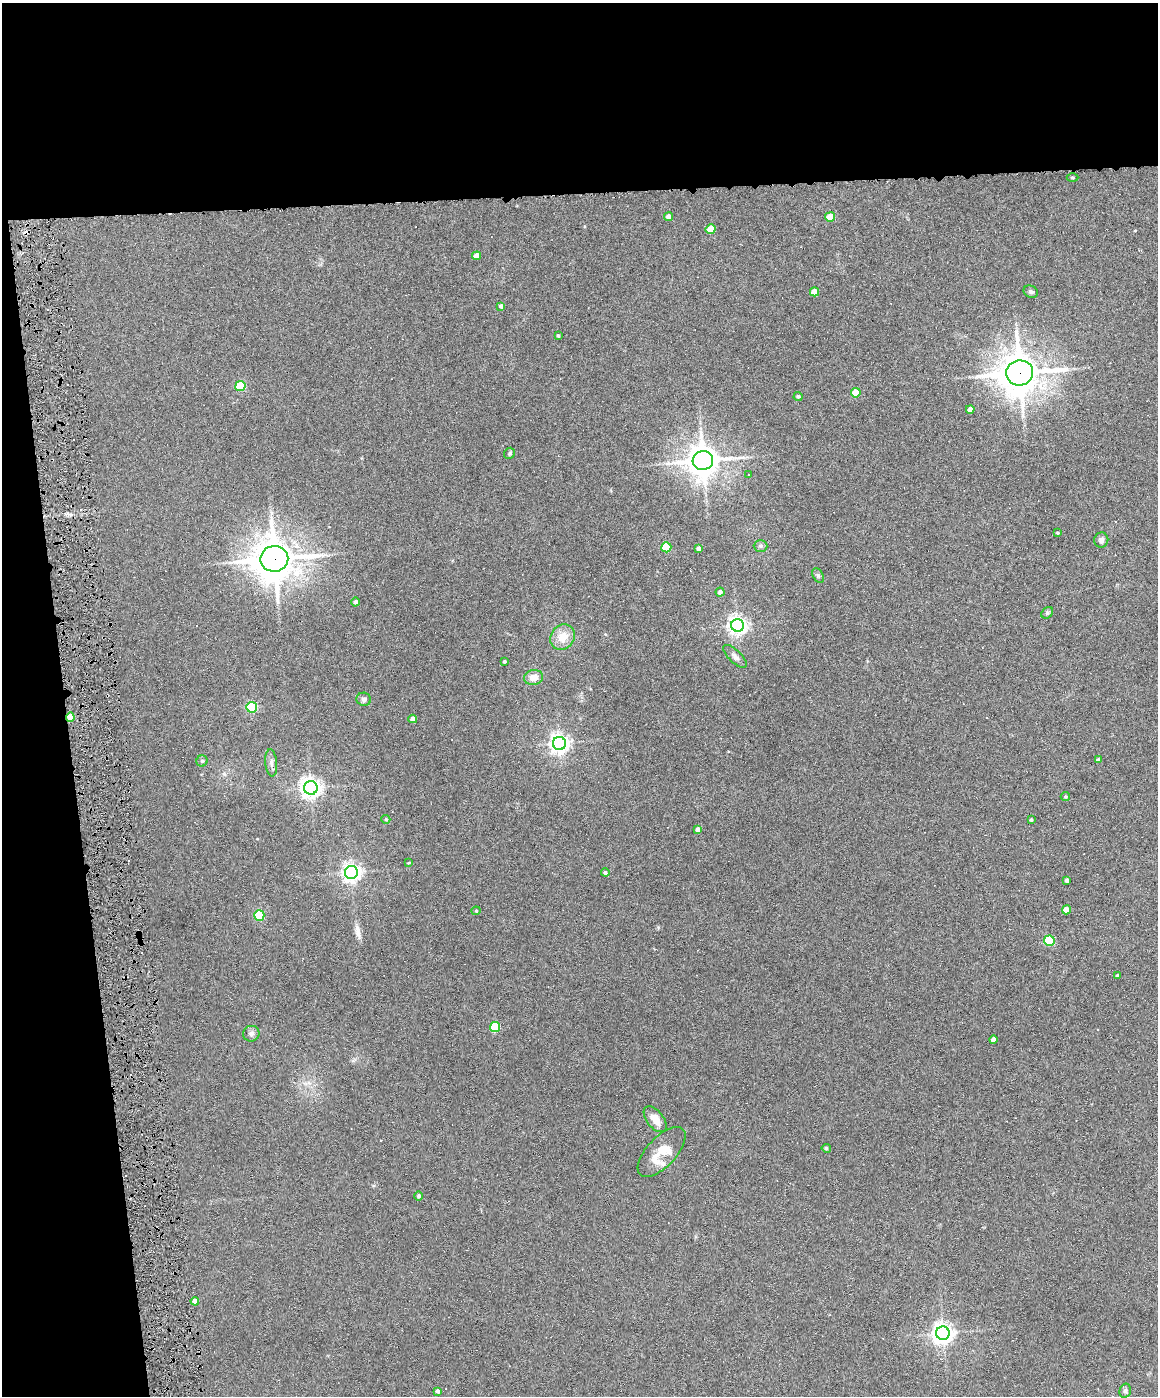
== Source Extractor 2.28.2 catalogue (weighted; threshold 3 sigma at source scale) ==
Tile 1 of 4 x 3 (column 1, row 1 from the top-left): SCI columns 1-1156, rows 3025-4418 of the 4622 x 4551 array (HDU 1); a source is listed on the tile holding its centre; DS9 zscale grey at full resolution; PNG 1160 x 1398 px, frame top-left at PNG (2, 3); each listed source drawn as its Kron ellipse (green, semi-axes under 4 px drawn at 4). Shown black and unused: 19% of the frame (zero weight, under 6 of 12 exposures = <1% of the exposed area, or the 3 px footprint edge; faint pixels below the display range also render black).
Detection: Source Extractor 2.28.2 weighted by HDU 2 'WHT'; one run over the whole footprint, this tile lists its part. Background 0.0669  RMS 0.0034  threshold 0.0138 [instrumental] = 3 sigma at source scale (4.09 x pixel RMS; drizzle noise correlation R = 1.36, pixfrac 0.8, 0.05/0.05 arcsec/px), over >= 5 px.
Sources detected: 87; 20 cosmic-ray / hot-pixel residue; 1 long thin detection or spike segment (spike, bleed or trail) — neither listed nor drawn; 1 inside a brighter listed object's ellipse — not listed separately; the other 65 listed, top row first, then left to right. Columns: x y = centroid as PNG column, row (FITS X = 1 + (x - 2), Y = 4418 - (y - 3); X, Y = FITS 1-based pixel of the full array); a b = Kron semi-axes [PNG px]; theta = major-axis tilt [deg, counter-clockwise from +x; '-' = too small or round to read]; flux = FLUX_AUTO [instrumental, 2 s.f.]
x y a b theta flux
1072 178 6 3 0 0.36
669 217 4 4 - 2
830 217 5 4 - 5.8
711 229 5 4 - 7
477 256 4 4 - 2.7
814 292 4 4 - 3.7
1031 292 7 6 - 0.65
501 306 4 4 - 0.89
558 336 4 3 - 0.39
1020 373 13 12 - 780
240 386 5 5 - 14
856 393 5 4 - 7.1
798 396 4 4 - 0.5
970 409 4 4 - 1.9
510 453 6 5 - 0.49
703 461 10 9 - 540
748 475 3 2 - 0.3
1057 533 4 3 - 0.32
1101 540 7 7 - 0.97
761 546 7 6 - 0.67
666 547 5 5 - 13
699 548 4 4 - 1.2
274 559 14 13 - 830
818 576 7 5 -63 0.68
720 592 4 4 - 1.1
356 602 4 4 - 0.83
1047 613 6 5 - 0.48
737 625 6 6 - 140
562 637 13 11 54 4.8
735 656 15 6 -44 1.3
504 662 4 3 - 0.39
534 678 9 7 10 2.9
364 699 7 6 - 0.74
252 707 5 5 - 26
70 717 5 4 - 8.2
413 719 4 4 - 1.6
559 743 6 6 - 150
1098 760 4 4 - 0.84
202 761 5 5 - 0.54
271 763 13 6 -85 1.2
311 788 7 6 - 170
1065 796 5 4 - 0.38
386 819 4 4 - 0.34
1031 820 3 3 - 0.38
698 829 4 4 - 1.2
408 863 4 3 - 1.1
351 872 6 6 - 140
605 873 4 4 - 0.64
1067 880 4 4 - 1.1
1066 910 4 4 - 3.7
476 911 4 4 - 0.31
259 915 5 5 - 18
1049 941 5 5 - 19
1117 975 4 3 - 0.34
495 1027 5 5 - 17
251 1034 8 7 - 1.2
993 1039 4 4 - 1.6
655 1119 15 8 -52 3.3
826 1148 4 4 - 0.61
662 1152 31 14 47 6.7
419 1196 4 4 - 0.64
195 1301 4 4 - 2.7
943 1333 7 6 - 200
437 1391 4 4 - 0.86
1125 1391 7 5 75 0.67
Overlapping masked pixels (flux is a lower limit): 3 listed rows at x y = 1020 373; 274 559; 70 717